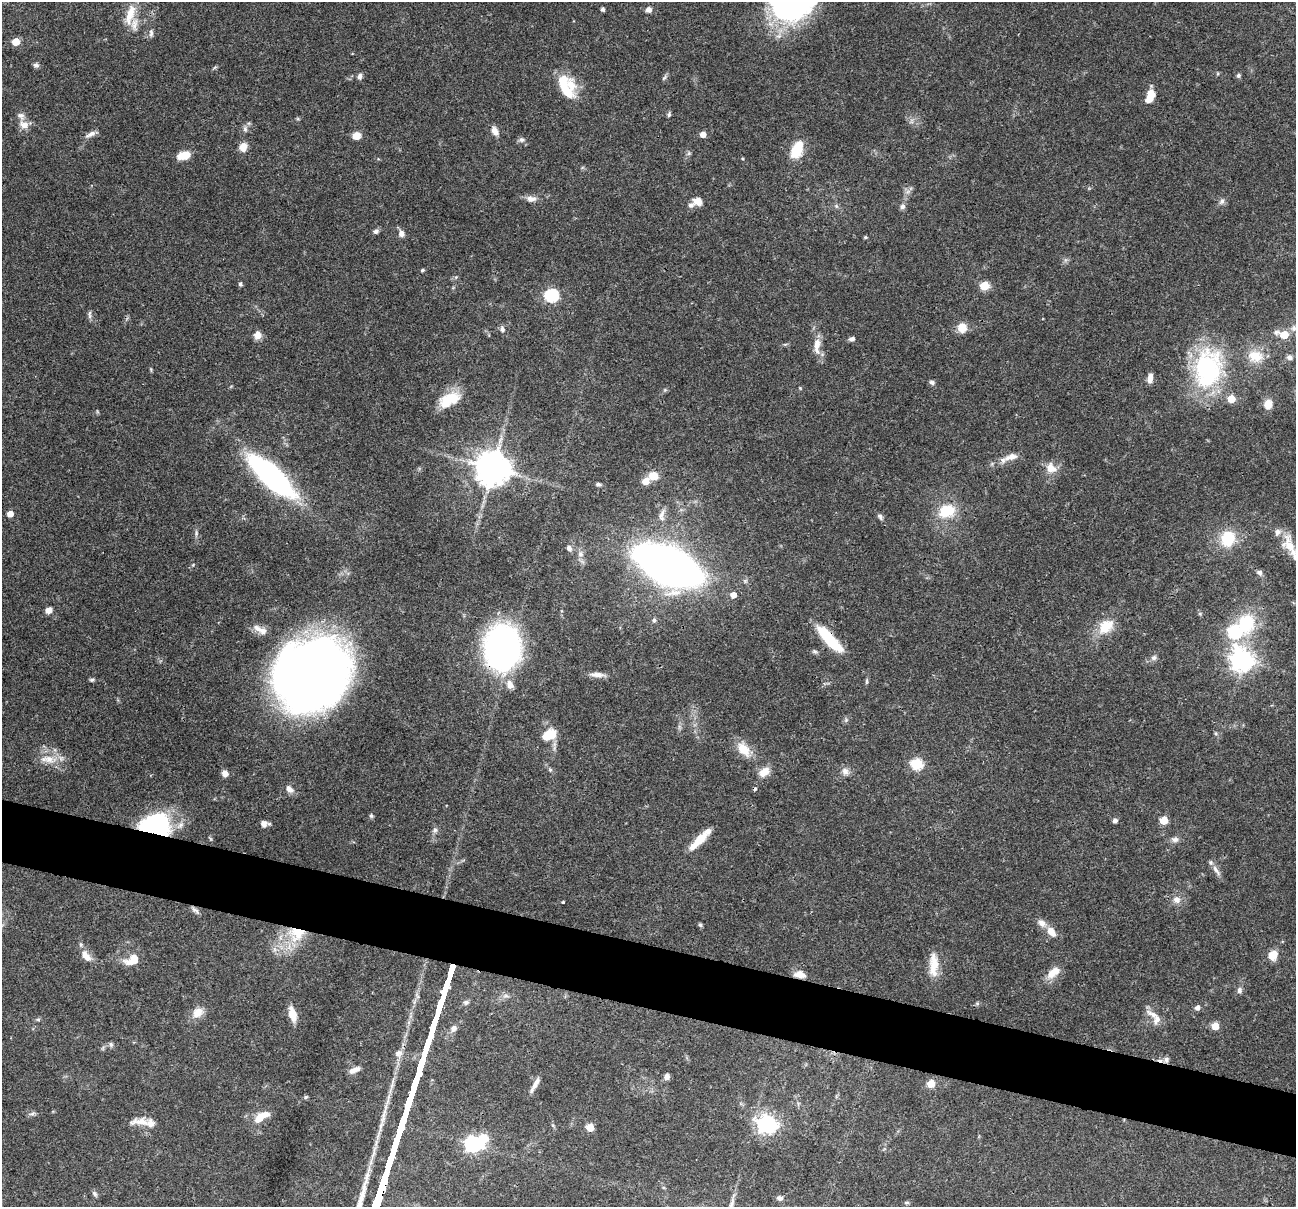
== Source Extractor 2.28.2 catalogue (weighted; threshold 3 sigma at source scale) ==
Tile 6 of 4 x 4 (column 2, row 2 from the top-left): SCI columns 1297-2590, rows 2537-3741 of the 5183 x 5198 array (HDU 1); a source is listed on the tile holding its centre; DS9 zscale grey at full resolution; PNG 1298 x 1209 px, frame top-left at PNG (2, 2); no overlay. Shown black and unused: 5% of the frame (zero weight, under 3 of 4 exposures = <1% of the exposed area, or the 3 px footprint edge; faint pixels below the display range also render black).
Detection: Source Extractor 2.28.2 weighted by HDU 2 'WHT'; one run over the whole footprint, this tile lists its part. Background 0.0726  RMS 0.0032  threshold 0.0146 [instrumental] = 3 sigma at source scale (4.5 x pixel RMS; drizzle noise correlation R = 1.50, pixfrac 1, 0.05/0.05 arcsec/px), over >= 5 px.
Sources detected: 164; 2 inside a brighter object's white glare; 2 cosmic-ray / hot-pixel residue — not listed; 10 inside a brighter listed object's ellipse — not listed separately; the other 150 listed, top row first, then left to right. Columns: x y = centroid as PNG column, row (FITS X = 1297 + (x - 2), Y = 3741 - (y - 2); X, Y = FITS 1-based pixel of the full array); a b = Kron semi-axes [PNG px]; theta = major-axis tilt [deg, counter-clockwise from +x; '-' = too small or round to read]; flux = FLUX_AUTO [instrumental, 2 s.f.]
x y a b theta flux
603 9 4 3 - 0.89
648 10 7 6 - 1.5
130 13 28 11 69 6.6
151 33 12 5 87 1.1
16 42 5 5 - 7.7
36 65 7 6 - 0.85
214 68 7 4 37 0.45
1238 75 6 5 - 0.71
360 76 7 6 - 1.3
664 78 9 4 54 0.66
570 85 22 17 -71 7.4
1150 96 16 9 72 4.6
669 114 7 5 81 0.65
24 125 12 10 -18 2.8
245 129 9 6 90 0.99
495 131 10 7 -63 2.5
91 134 17 6 28 1.7
703 134 5 4 - 3
356 136 7 6 - 4.1
521 140 8 7 - 1
243 147 10 8 74 3
797 150 16 9 65 11
689 153 7 4 57 0.62
184 155 12 7 13 6.5
908 191 7 4 19 0.8
531 199 14 8 -5 2.1
698 201 12 9 -25 2.5
1222 201 10 6 61 1.1
836 206 6 5 - 0.68
902 206 8 7 - 1
376 231 7 6 - 0.98
401 234 9 7 -65 1.6
865 237 5 4 - 0.45
422 270 4 4 - 0.55
456 277 6 4 45 0.48
240 284 5 4 - 0.76
984 286 5 5 - 14
551 295 6 6 - 47
90 314 13 4 90 0.83
962 328 11 10 - 4.1
1294 328 9 7 88 1.5
502 329 8 6 -77 1.1
257 335 9 8 - 2.5
1284 335 8 5 -14 9.8
852 339 7 5 9 1.1
817 345 24 8 90 4.2
1255 356 22 17 -9 6.9
1289 357 8 7 - 1.2
1208 369 51 34 80 41
1150 378 10 6 83 2.6
932 382 7 5 -19 0.9
800 388 4 4 - 0.31
451 398 25 15 2 8.7
1268 404 10 9 - 3.5
1011 457 20 8 16 3.4
492 468 10 10 - 840
1051 468 15 13 -43 3.9
271 476 49 16 -43 88
653 476 9 8 - 4.3
645 481 6 5 - 4.2
598 484 6 4 -3 0.75
947 511 21 16 22 9.8
10 514 5 4 - 3.1
661 514 17 5 63 1.7
880 517 10 6 -53 0.92
1228 539 15 12 78 13
1290 546 31 13 -64 7.3
569 548 7 7 - 1.1
580 554 9 8 - 1.5
668 565 38 17 -25 520
1259 572 9 7 -29 1.1
733 595 5 5 - 3.1
49 610 7 6 - 2.1
654 620 6 5 - 0.71
1246 623 28 22 84 18
1106 626 24 16 41 8
257 628 14 9 -34 2.2
1234 631 7 7 - 36
829 639 35 10 -47 15
502 647 26 21 89 170
815 651 7 6 - 0.69
1154 658 8 7 - 1.1
1242 660 8 8 - 260
311 674 65 55 37 360
597 675 20 6 -2 2.4
92 680 7 4 20 0.58
867 681 9 4 85 0.56
510 685 13 9 -61 2.7
846 720 5 5 - 0.58
549 735 15 9 27 7.6
554 748 7 4 72 0.76
744 749 23 13 -50 5.7
48 759 26 11 -5 5.2
916 764 6 6 - 28
550 770 5 5 - 0.51
845 771 12 9 -54 1.8
764 772 16 10 33 3.4
225 774 6 5 - 2.7
289 789 12 8 -44 1.9
371 816 6 5 - 0.57
1164 820 5 5 - 7.6
1115 821 5 4 - 1.1
264 824 9 8 - 1.5
180 825 12 7 49 2
155 826 22 15 7 79
435 830 8 6 80 1
1175 839 10 7 -2 1.4
699 841 28 8 45 7
1216 870 19 6 -54 1.9
1177 900 10 9 - 2.3
563 902 3 3 - 0.59
195 910 14 5 -42 1.1
1042 923 13 8 -38 2.1
700 925 6 5 - 0.52
1051 932 12 7 -52 3.8
297 933 25 21 8 14
1273 955 9 8 - 5.2
86 956 17 9 -50 3.2
132 960 18 12 24 5.3
934 964 28 12 -84 6
1053 973 19 10 37 4.4
800 974 13 8 -9 3.1
1239 990 8 6 -88 1.1
506 996 9 6 -1 1.2
466 1002 8 6 8 1
977 1004 6 5 - 0.51
1197 1008 5 5 - 1.5
198 1012 15 11 42 3.8
292 1014 15 7 -75 4.8
1153 1014 22 7 -29 2.7
38 1019 6 4 0 0.48
1215 1026 5 5 - 7
454 1028 9 7 47 1.8
111 1044 7 5 -72 0.7
398 1053 11 10 - 2
1166 1060 8 6 -84 0.93
354 1070 14 6 23 2.3
666 1077 7 6 - 1.4
535 1084 20 4 60 2.1
931 1084 5 5 - 8.6
306 1097 6 5 - 0.52
32 1114 8 6 28 0.85
261 1117 22 9 31 5.3
141 1122 27 9 1 4.1
767 1124 7 7 - 180
590 1127 5 5 - 6.5
473 1144 9 7 22 95
95 1194 9 6 -58 0.83
780 1198 8 6 -8 1.1
907 1202 8 4 0 0.51
Overlapping masked pixels (flux is a lower limit): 9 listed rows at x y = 668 565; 829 639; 502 647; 311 674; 155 826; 195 910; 297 933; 800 974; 1166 1060
Isophote crosses this tile's border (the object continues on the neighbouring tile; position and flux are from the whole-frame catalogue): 1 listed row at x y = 1290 546